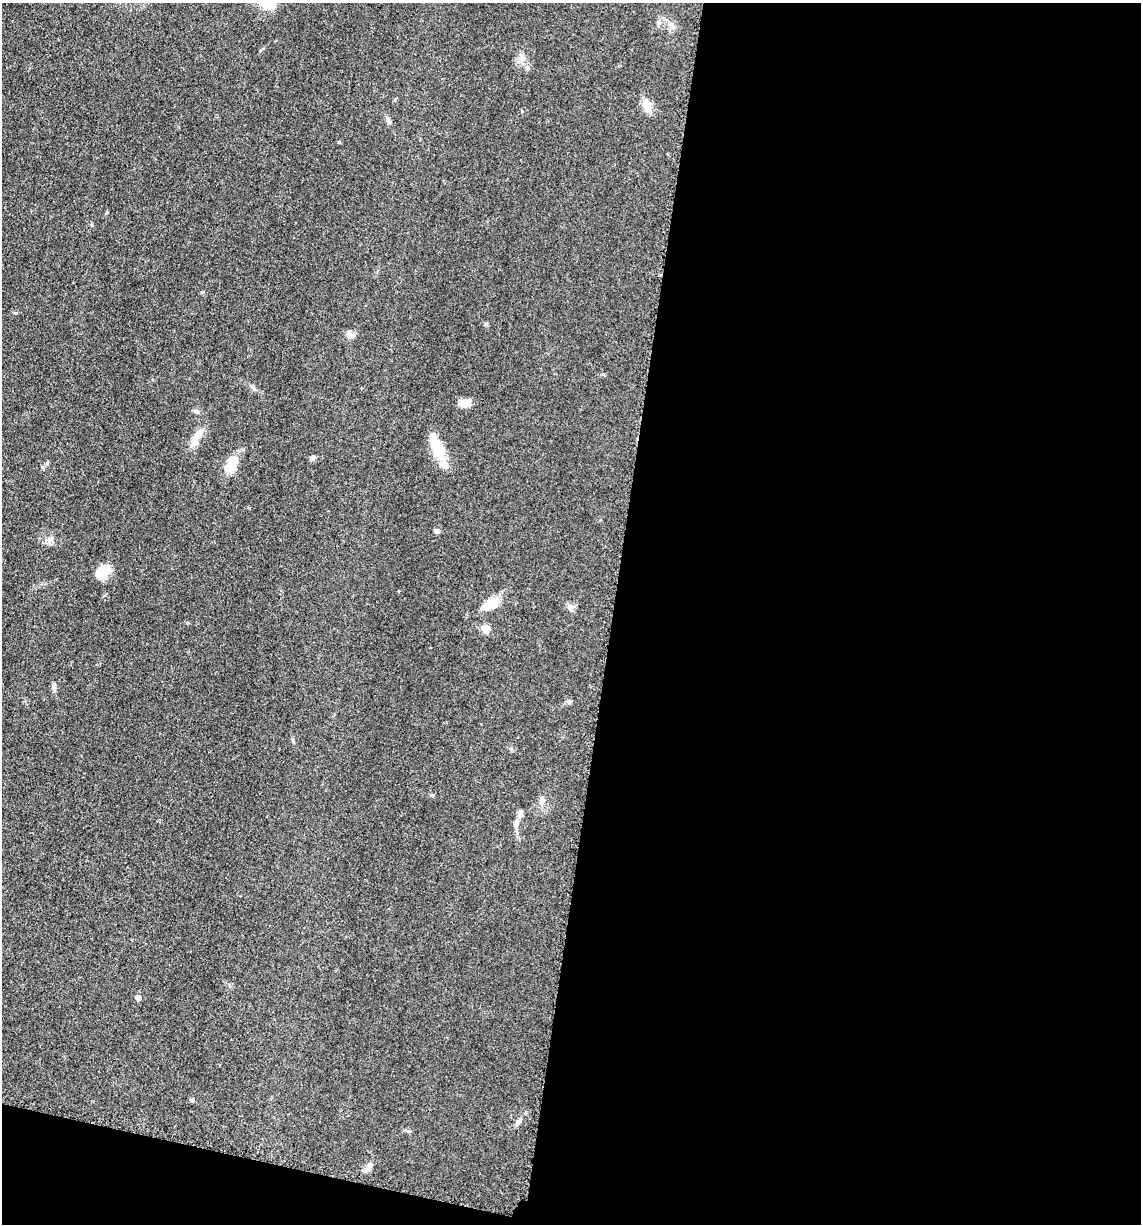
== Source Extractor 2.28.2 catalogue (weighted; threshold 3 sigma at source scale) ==
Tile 16 of 4 x 4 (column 4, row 4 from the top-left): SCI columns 3664-4802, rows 21-1242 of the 4980 x 4922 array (HDU 1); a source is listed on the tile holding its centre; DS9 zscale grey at full resolution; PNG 1143 x 1226 px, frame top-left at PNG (2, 3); no overlay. Shown black and unused: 49% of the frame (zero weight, under 3 of 5 exposures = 4% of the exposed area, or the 3 px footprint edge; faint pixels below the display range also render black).
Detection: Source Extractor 2.28.2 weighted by HDU 2 'WHT'; one run over the whole footprint, this tile lists its part. Background 0.0565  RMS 0.0059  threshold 0.0265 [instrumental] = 3 sigma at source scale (4.5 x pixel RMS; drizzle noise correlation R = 1.50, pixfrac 1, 0.05/0.05 arcsec/px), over >= 5 px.
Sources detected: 29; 1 inside a brighter object's white glare — not listed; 1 inside a brighter listed object's ellipse — not listed separately; the other 27 listed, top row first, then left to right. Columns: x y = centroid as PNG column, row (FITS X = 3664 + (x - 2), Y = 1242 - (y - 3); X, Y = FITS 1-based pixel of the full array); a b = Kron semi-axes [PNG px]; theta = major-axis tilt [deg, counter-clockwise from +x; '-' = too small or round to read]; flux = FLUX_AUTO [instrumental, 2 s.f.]
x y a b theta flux
269 3 20 17 18 10
658 23 9 5 -90 1.7
521 59 9 5 -20 2.4
647 106 18 10 -66 6.3
388 120 10 6 -62 1.7
351 334 16 7 -8 2.7
465 403 12 8 24 7.2
196 411 8 6 -14 1.4
197 437 26 8 58 9
437 447 31 15 -64 15
313 458 7 6 - 1.7
232 464 21 12 72 11
436 531 6 5 - 1.5
49 539 9 6 -7 2.2
103 572 18 13 47 9
490 604 18 11 20 12
570 607 11 7 -12 2.2
486 629 10 8 9 4.4
54 686 10 6 -84 1.8
569 702 6 6 - 1.2
293 740 7 3 -81 0.88
432 795 6 4 1 0.74
542 801 14 6 89 2.7
516 823 15 6 78 2.9
138 998 5 4 - 4
192 1101 6 4 0 0.86
518 1122 10 6 44 1.7
Isophote crosses this tile's border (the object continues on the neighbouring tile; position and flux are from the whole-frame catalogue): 1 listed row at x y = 269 3
Unlisted compact peaks at least as high as the median listed source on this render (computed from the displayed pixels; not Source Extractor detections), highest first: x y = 202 292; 339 142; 486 324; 16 313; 107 212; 254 389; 92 225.